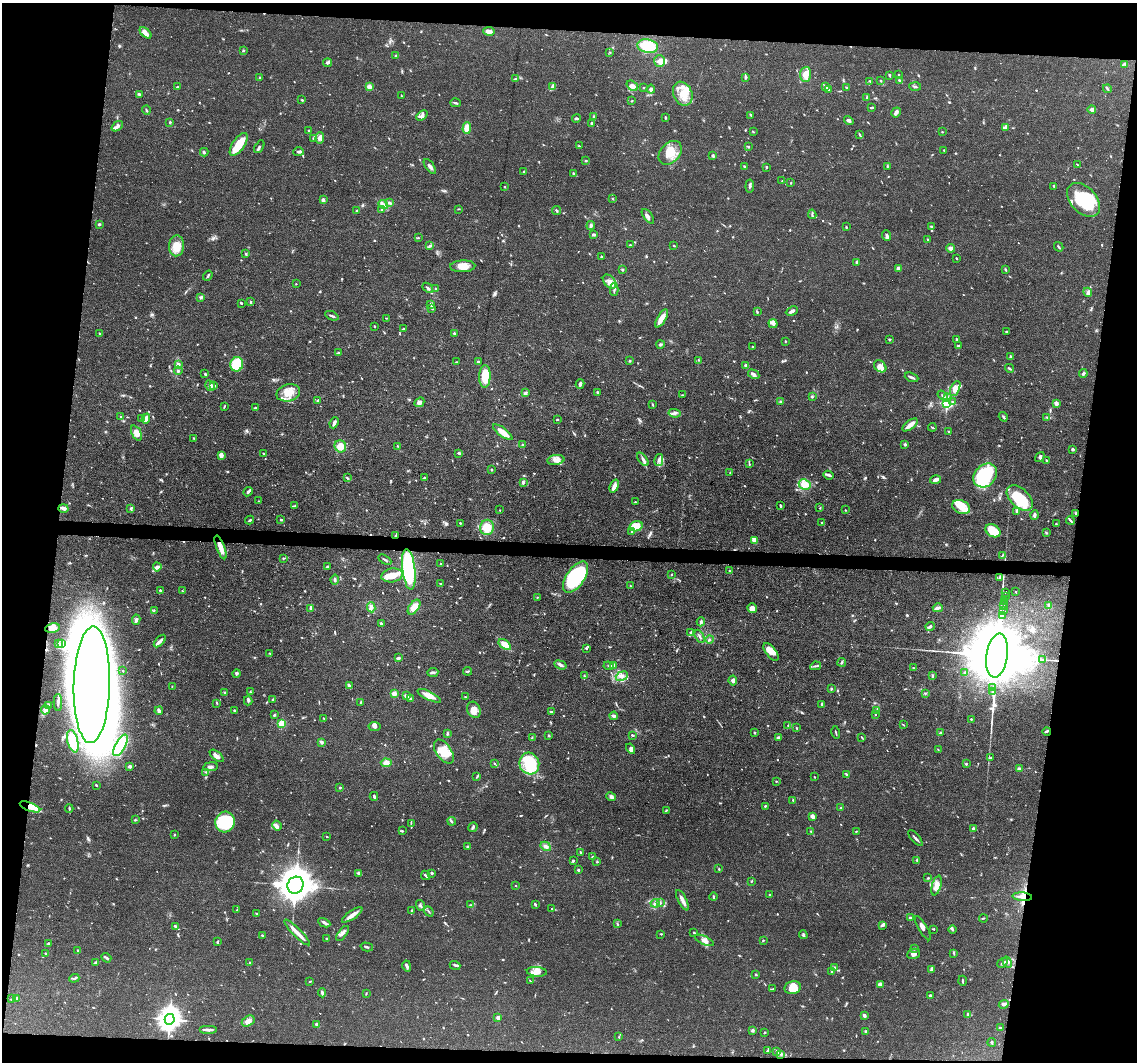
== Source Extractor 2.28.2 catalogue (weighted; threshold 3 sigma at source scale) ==
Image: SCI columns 1-4538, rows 217-4456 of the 4538 x 4560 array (HDU 1 of 3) = the unmasked area's bounding box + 8 px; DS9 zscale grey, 4 x 4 block average (1 PNG px = mean of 4 x 4 image px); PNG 1139 x 1064 px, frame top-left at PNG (2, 3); each listed source drawn as its Kron ellipse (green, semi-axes under 4 px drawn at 4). Shown black and unused: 15% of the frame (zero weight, under 3 of 6 exposures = <1% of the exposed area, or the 3 px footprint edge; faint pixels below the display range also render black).
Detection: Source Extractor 2.28.2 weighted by HDU 2 'WHT'. Background 0.106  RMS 0.0054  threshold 0.022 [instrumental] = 3 sigma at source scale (4.09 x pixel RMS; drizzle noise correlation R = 1.36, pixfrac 0.8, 0.05/0.05 arcsec/px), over >= 5 px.
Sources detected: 929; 3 too faint to see at this stretch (4 x 4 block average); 7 inside a brighter object's white glare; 6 cosmic-ray / hot-pixel residue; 2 long thin detections or spike segments (spike, bleed or trail) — neither listed nor drawn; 13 coinciding with a brighter row at this scale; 69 inside a brighter listed object's ellipse — not listed separately; of the other 829, all 500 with FLUX_AUTO >= 1.79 (the completeness limit of this list) listed and drawn (329 fainter detections not listed), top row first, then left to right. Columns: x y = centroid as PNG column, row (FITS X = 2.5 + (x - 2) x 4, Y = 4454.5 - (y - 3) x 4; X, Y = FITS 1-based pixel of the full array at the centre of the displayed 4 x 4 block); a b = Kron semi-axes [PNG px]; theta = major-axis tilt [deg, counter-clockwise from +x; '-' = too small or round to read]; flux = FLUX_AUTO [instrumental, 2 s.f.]
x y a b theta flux
489 31 5 3 - 18
145 33 7 3 -42 18
648 46 10 6 -10 110
243 51 3 2 - 2.3
610 52 2 2 - 2
396 56 3 2 - 3.1
659 61 6 5 - 16
327 63 4 3 - 7.7
1125 64 3 2 - 2.1
806 74 7 5 86 33
889 75 3 2 - 4.8
898 75 2 2 - 1.9
746 77 4 2 - 3.5
260 78 3 2 - 2.9
515 79 3 2 - 5.7
870 81 2 2 - 2.9
881 81 3 2 - 2.6
900 81 3 3 - 5.6
632 86 6 4 -36 12
826 86 3 2 - 2.5
177 87 2 2 - 2.3
369 87 4 3 - 11
553 87 4 3 - 9.8
915 87 6 2 -4 4.4
644 88 2 2 - 2
847 88 3 2 - 3
651 89 4 3 - 5.4
1107 89 4 2 - 3.7
829 90 2 2 - 2.1
139 94 3 2 - 6.4
683 94 12 9 -67 50
401 96 4 2 - 2
867 98 4 2 - 3
302 100 2 2 - 3.2
632 101 2 2 - 1.9
455 103 5 2 - 4.1
871 108 4 2 - 3.7
1092 109 4 3 - 11
146 110 5 2 - 3.3
896 112 5 2 - 12
751 115 3 2 - 2.5
422 116 6 4 42 14
594 116 3 2 - 3.2
576 118 4 2 - 5.1
665 118 3 2 - 2.6
849 120 5 3 - 9.1
170 122 2 2 - 4.1
591 123 3 3 - 4.6
117 126 6 3 38 12
1005 127 4 2 - 11
467 128 5 3 - 38
309 131 2 2 - 3
753 132 3 2 - 2
942 132 2 2 - 2.2
860 135 4 2 - 3.4
313 138 2 2 - 2
320 138 5 4 - 12
239 144 13 6 55 67
579 146 3 2 - 2.1
259 147 7 2 60 6.7
749 147 3 2 - 3.5
944 150 3 2 - 3.6
204 152 4 2 - 3.7
299 152 5 3 - 6.3
670 153 14 9 48 47
713 156 4 2 - 3.3
586 161 2 2 - 5
1077 164 4 2 - 2.4
430 166 8 3 -54 9.8
887 166 3 2 - 1.9
745 167 3 2 - 4.1
767 167 3 2 - 2.9
524 171 3 2 - 2
574 174 3 2 - 2.5
782 181 2 2 - 2.1
791 183 2 2 - 1.8
750 186 6 2 84 5.6
1054 186 4 2 - 2.8
504 187 2 2 - 2.2
612 199 3 2 - 2.1
323 200 3 3 - 8.9
1084 200 20 13 -47 170
390 203 4 3 - 5.2
383 204 5 2 - 7.6
459 209 3 2 - 2.1
381 210 3 2 - 2.6
357 211 3 2 - 4.1
557 211 4 2 - 4.5
812 214 4 2 - 4.1
648 216 8 3 -52 9.3
99 224 3 2 - 5
591 226 4 3 - 7.4
931 226 3 2 - 3.2
846 227 3 2 - 2.7
594 234 3 2 - 8
887 236 5 3 - 7.9
418 238 2 2 - 2.2
928 239 2 2 - 1.8
630 245 2 2 - 1.9
176 246 10 7 87 43
430 246 3 3 - 4.3
674 246 3 2 - 2
1059 247 5 2 - 3.1
951 248 4 3 - 15
246 254 3 2 - 3
602 257 3 2 - 3.5
957 258 3 2 - 2.5
857 262 3 2 - 6.4
463 266 12 6 2 32
899 268 3 3 - 12
622 269 2 2 - 6.9
1005 270 4 2 - 3.1
208 276 5 2 - 4
610 282 8 5 -46 18
296 284 2 2 - 1.8
428 288 6 2 -41 6
436 289 2 2 - 3
614 290 6 2 -89 6.3
1088 292 4 4 - 7.2
200 297 4 3 - 4.4
251 302 3 2 - 4
241 303 4 2 - 2.5
430 304 3 2 - 3
432 309 2 2 - 2.2
792 311 6 3 26 8.2
757 312 4 2 - 3.5
332 316 7 2 -24 6.2
386 318 2 2 - 1.9
662 318 10 3 58 37
773 323 5 4 - 8.3
374 326 3 2 - 1.9
403 329 2 2 - 3.5
1006 332 3 2 - 2.8
99 333 2 2 - 2.3
454 334 3 2 - 2.8
890 339 3 2 - 3
956 340 3 2 - 2.6
785 341 2 2 - 1.8
660 344 4 2 - 4
958 346 3 2 - 4.7
753 347 2 2 - 2.2
339 353 3 2 - 3.1
1011 357 3 2 - 5.6
699 360 2 2 - 2
630 361 3 2 - 3.3
456 362 2 2 - 1.8
478 362 2 2 - 10
178 364 3 3 - 7.7
237 364 7 6 - 90
746 365 3 3 - 7.1
880 366 7 5 -43 19
1009 368 4 2 - 4.9
178 371 4 3 - 5.4
1083 373 4 3 - 4.4
205 374 3 2 - 3.5
754 374 6 4 -29 8.1
485 376 11 6 88 76
912 377 7 2 -21 5.8
580 384 5 2 - 7
210 386 5 3 - 11
213 386 3 2 - 10
955 388 8 4 65 27
597 392 3 2 - 2.9
288 393 12 8 15 44
525 393 3 3 - 4.7
682 395 4 2 - 2.3
943 395 6 2 -34 4.9
812 397 3 2 - 3.8
948 398 3 3 - 5.4
318 400 3 2 - 4
419 402 5 4 - 14
781 402 3 2 - 5.8
953 402 2 2 - 2.6
1056 403 4 3 - 9.3
652 404 3 2 - 2.5
947 404 2 2 - 240
224 406 4 2 - 2.4
255 408 2 2 - 2
675 413 6 2 -9 6.8
121 417 3 2 - 2.6
1003 417 5 2 - 3.6
1047 417 3 2 - 2.2
141 419 3 2 - 2.9
146 419 5 3 - 17
557 420 3 2 - 2.7
334 423 6 3 67 9
910 425 9 3 38 23
932 427 4 2 - 2.8
949 431 3 2 - 3.4
503 432 11 3 -37 40
136 433 8 4 -65 16
194 438 2 2 - 2.2
905 444 3 2 - 4
523 445 3 2 - 3
340 446 6 5 - 28
398 446 3 2 - 1.9
1073 449 2 2 - 7.1
459 453 4 2 - 5.3
264 454 2 2 - 4.5
221 455 3 3 - 16
1040 457 5 3 - 7.2
643 459 8 2 -54 8.1
556 460 8 5 8 18
659 460 6 4 79 12
1047 460 2 2 - 3.1
749 464 3 2 - 1.9
492 470 2 2 - 3.3
730 473 2 2 - 1.9
829 475 5 2 - 5.1
985 475 13 10 45 200
347 478 3 2 - 3.5
424 478 3 2 - 2.8
935 480 5 3 - 12
523 482 4 3 - 5
805 484 6 5 - 18
614 486 7 3 69 16
248 492 5 3 - 6.4
1020 498 16 9 -44 150
258 501 2 2 - 1.9
635 502 2 2 - 1.8
295 506 3 2 - 4.2
780 506 3 2 - 3.6
961 507 9 6 -23 31
63 508 5 3 - 10
131 508 4 3 - 4.7
820 508 2 2 - 2.1
500 510 2 2 - 1.8
845 510 2 2 - 2.3
1017 511 4 3 - 4.9
1076 513 3 2 - 3.2
1034 515 4 2 - 8.1
250 520 4 2 - 3.3
281 520 2 2 - 3.8
1070 520 4 2 - 4.2
821 522 3 2 - 1.8
460 523 2 2 - 2.4
1056 524 2 2 - 2.6
636 526 7 5 15 49
487 527 8 6 76 53
993 531 8 6 -33 57
632 532 3 2 - 5.3
1046 533 3 2 - 2.5
395 535 2 2 - 2.7
754 540 4 4 - 17
221 547 12 3 -69 38
1002 556 3 2 - 2.2
284 558 3 2 - 2.7
385 560 7 2 -31 4.2
441 564 2 2 - 3.8
157 567 4 3 - 8.3
327 567 3 2 - 4.8
409 569 20 6 -83 290
729 571 2 2 - 1.8
392 575 11 7 10 33
672 575 2 2 - 2.4
576 577 18 9 56 280
1000 577 3 2 - 3.6
335 579 5 2 - 4.5
441 584 3 2 - 2.7
630 586 3 2 - 2.3
160 590 2 2 - 3.7
182 591 3 2 - 2.2
1006 592 2 2 - 5.7
1016 592 2 2 - 2.3
537 597 2 2 - 2.5
1005 597 2 2 - 6.6
1004 601 2 2 - 7.5
1049 605 2 2 - 14
1004 606 2 2 - 6.6
371 607 5 3 - 9.5
414 607 8 5 54 34
311 608 4 3 - 9.1
752 608 5 4 - 19
938 608 5 2 - 15
154 610 2 2 - 2.2
1003 611 2 2 - 6.8
1003 615 2 2 - 6.6
136 620 5 3 - 8.5
701 622 4 3 - 7.5
381 624 3 2 - 5.3
930 626 4 2 - 5.1
52 628 7 5 12 20
690 633 4 2 - 3.2
700 636 7 2 -63 5.9
709 639 4 2 - 2.1
160 641 7 3 47 10
58 644 3 2 - 3.4
61 644 2 2 - 2.1
505 645 7 3 -38 47
586 648 3 2 - 3.3
771 652 10 5 -53 24
270 653 2 2 - 1.8
997 656 22 10 82 39000
398 658 3 2 - 8.9
1043 659 3 2 - 2.2
842 662 4 2 - 4.5
560 665 6 3 -20 8.2
614 665 4 3 - 6.5
608 666 5 2 - 2.8
816 666 5 2 - 5.5
914 668 4 2 - 2.2
123 671 2 2 - 1.8
468 671 4 2 - 3.5
433 672 5 2 - 7.1
236 673 4 2 - 3.9
965 673 3 2 - 2.7
584 676 3 2 - 2.9
622 676 6 4 20 15
933 676 3 2 - 3.6
733 681 5 4 - 10
92 685 58 18 88 5700
172 686 3 2 - 1.8
349 686 4 2 - 8.4
993 688 2 2 - 4.7
831 689 3 2 - 3.5
250 692 3 2 - 2.4
992 692 2 2 - 6.4
225 693 3 2 - 2.9
925 693 3 2 - 2
394 694 2 2 - 45
406 695 4 2 - 4.3
429 696 13 4 -27 29
465 697 2 2 - 2.7
411 698 3 2 - 3.4
273 699 2 2 - 3
248 701 4 3 - 4.5
58 702 8 2 -88 7.1
361 702 3 2 - 1.9
217 703 3 2 - 2.1
822 705 3 2 - 4.3
49 706 2 2 - 1.9
45 710 4 2 - 6.9
234 710 3 2 - 2
474 710 8 6 -64 22
159 711 4 2 - 9.9
877 711 4 2 - 3.9
551 712 3 2 - 3.7
875 714 2 2 - 2.1
274 715 3 2 - 3.3
614 716 4 2 - 10
324 718 3 2 - 2.2
971 719 2 2 - 3.6
282 723 2 2 - 89
903 725 3 2 - 2.3
375 726 6 4 -9 8
788 726 3 2 - 2.9
796 728 3 2 - 2.3
1047 731 4 2 - 4.2
836 732 6 2 -76 3
754 733 3 2 - 2.5
940 733 4 2 - 2.8
447 734 4 2 - 4.3
548 735 2 2 - 1.9
632 735 4 2 - 2.8
862 737 4 2 - 1.9
532 738 3 2 - 1.8
778 738 4 3 - 6.3
73 741 11 5 -76 76
321 742 3 2 - 8.3
120 745 12 5 60 160
630 749 5 3 - 7.6
938 750 4 2 - 2
444 752 14 7 -55 48
217 756 8 3 -39 11
991 757 3 2 - 2
386 763 5 4 - 15
494 763 3 2 - 2.2
529 764 11 10 - 170
966 764 2 2 - 3.6
130 766 3 2 - 7.9
210 767 7 3 7 9.8
1019 769 2 2 - 21
206 772 2 2 - 2.4
847 774 4 2 - 4.3
477 777 3 2 - 2.3
814 777 2 2 - 1.9
776 781 2 2 - 1.9
96 785 3 2 - 2.4
340 788 2 2 - 3.4
374 796 4 2 - 4.9
611 797 5 3 - 7.1
793 800 3 2 - 3
765 806 2 2 - 3
30 807 11 4 -20 28
69 808 4 2 - 3.4
841 808 3 2 - 3.3
666 810 3 2 - 2.8
812 816 4 3 - 9.9
135 820 3 2 - 3.1
452 821 4 2 - 3.5
225 822 10 9 - 170
411 823 3 2 - 1.8
277 825 5 2 - 5.5
473 827 5 2 - 5.3
973 829 3 2 - 8.2
402 831 4 2 - 3.6
856 831 2 2 - 2.5
811 832 3 2 - 3.5
174 835 3 2 - 1.9
327 836 2 2 - 3.1
915 838 10 2 -49 6.8
546 846 5 3 - 11
468 847 4 2 - 5.5
581 853 4 2 - 4.3
592 857 3 2 - 4
917 860 2 2 - 3.4
573 861 2 2 - 4.9
597 861 2 2 - 2.6
719 869 3 2 - 2.4
578 870 2 2 - 5.7
358 873 4 3 - 4.5
432 873 2 2 - 9.1
426 875 5 2 - 5.2
928 878 3 2 - 2.5
752 881 3 2 - 3
295 885 8 8 - 6300
937 885 10 4 74 19
516 886 2 2 - 2.3
769 895 2 2 - 3
714 897 4 2 - 3.2
1022 897 10 3 -5 16
682 900 11 3 -63 16
655 903 4 3 - 6
660 903 3 2 - 3.2
535 904 4 2 - 3.2
420 905 5 2 - 4.1
471 905 3 2 - 2.9
552 909 3 2 - 1.9
237 910 3 2 - 2
412 911 3 2 - 2.3
429 911 5 2 - 3.5
257 914 3 2 - 3.8
352 915 12 3 34 20
910 918 2 2 - 14
983 918 4 2 - 2.4
324 923 6 3 -27 7.8
617 924 3 2 - 2.4
883 925 4 3 - 4.8
176 926 3 2 - 7.9
923 928 14 2 -60 11
933 929 2 2 - 2.5
953 930 4 3 - 4.5
297 932 17 2 -45 35
343 933 9 3 54 11
694 933 3 2 - 2.3
661 934 2 2 - 1.9
262 935 3 2 - 4.2
803 935 4 3 - 5.7
326 938 2 2 - 1.8
704 940 10 4 -25 13
763 940 2 2 - 2.4
217 942 3 2 - 3.2
48 944 3 2 - 3.2
367 947 6 2 -15 5.2
914 948 3 2 - 4
78 951 3 2 - 4.1
46 953 3 2 - 2.4
954 953 4 2 - 3
913 954 7 5 20 12
106 958 5 2 - 6.5
96 962 4 3 - 4.1
1007 962 6 4 -60 8.6
250 963 2 2 - 2.4
1002 963 6 2 33 4.7
455 965 5 3 - 6.2
407 966 5 3 - 7.1
835 967 3 2 - 2.3
932 970 4 2 - 12
832 971 4 2 - 4.4
537 972 10 5 -5 20
756 975 3 2 - 3
74 978 5 3 - 5.5
310 981 3 2 - 3
530 981 2 2 - 2.4
962 981 5 2 - 3.2
880 984 3 3 - 17
793 987 8 6 11 37
773 989 4 2 - 1.9
322 993 4 2 - 5.6
366 994 2 2 - 2
930 995 4 2 - 4.8
17 998 2 2 - 16
12 999 3 2 - 2.1
1004 1004 5 3 - 6.4
968 1014 4 2 - 3.3
864 1015 4 3 - 5.7
498 1018 2 2 - 20
170 1019 5 5 - 2000
248 1021 7 5 30 16
317 1025 3 2 - 9
1000 1028 3 2 - 2.9
208 1030 9 2 0 15
753 1030 3 3 - 5.4
765 1032 2 2 - 2.9
866 1032 2 2 - 12
619 1037 2 2 - 1.9
992 1042 4 2 - 3.5
767 1051 3 2 - 2.7
777 1052 2 2 - 2.1
781 1054 3 2 - 3.4
Overlapping masked pixels (flux is a lower limit): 5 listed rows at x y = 395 535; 221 547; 1047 731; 30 807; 1022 897
Diffuse or blended objects may show on this block-average render without a row.